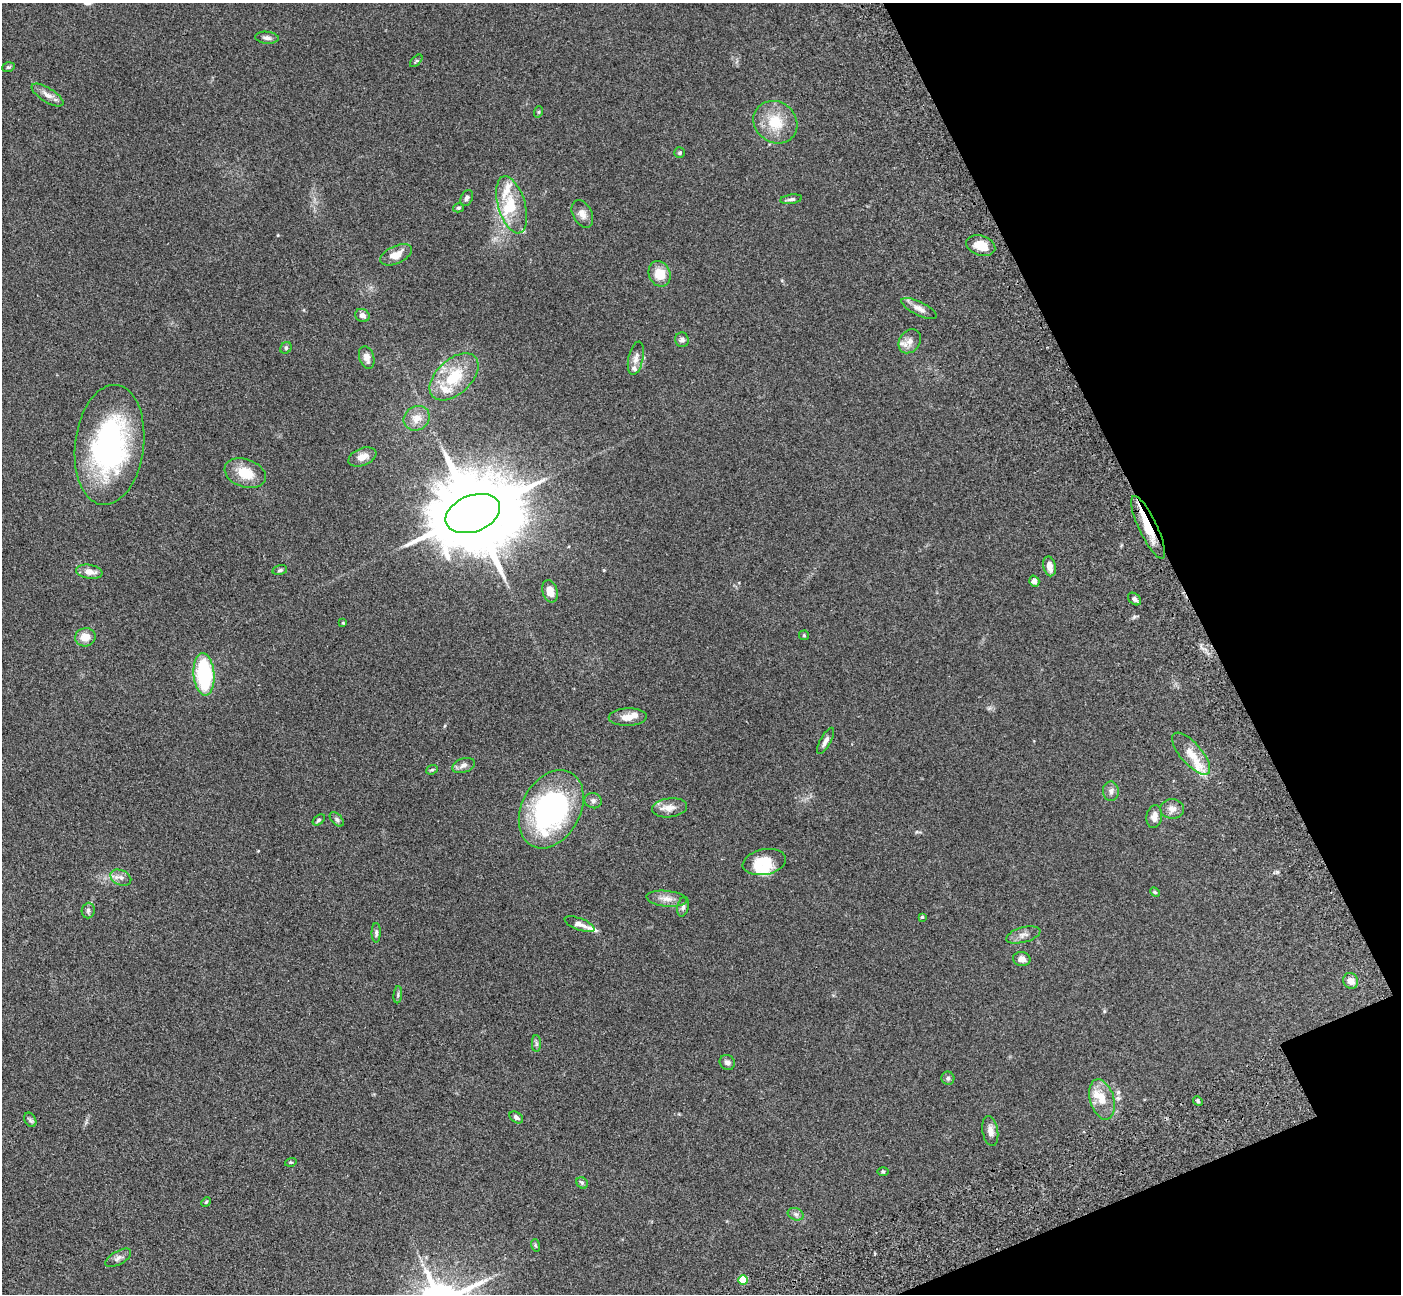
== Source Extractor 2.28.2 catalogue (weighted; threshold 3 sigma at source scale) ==
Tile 12 of 4 x 4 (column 4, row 3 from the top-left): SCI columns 4353-5751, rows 1764-3055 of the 5911 x 5897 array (HDU 1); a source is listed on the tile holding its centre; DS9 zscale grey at full resolution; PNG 1403 x 1296 px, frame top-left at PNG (2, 3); each listed source drawn as its Kron ellipse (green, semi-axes under 4 px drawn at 4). Shown black and unused: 18% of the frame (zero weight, under 3 of 5 exposures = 10% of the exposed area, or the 3 px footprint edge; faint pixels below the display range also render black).
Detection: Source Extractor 2.28.2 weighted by HDU 2 'WHT'; one run over the whole footprint, this tile lists its part. Background 0.245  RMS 0.0081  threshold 0.0366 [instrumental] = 3 sigma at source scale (4.5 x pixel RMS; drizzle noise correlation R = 1.50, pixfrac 1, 0.05/0.05 arcsec/px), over >= 5 px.
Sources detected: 91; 10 inside a brighter listed object's ellipse — not listed separately; the other 81 listed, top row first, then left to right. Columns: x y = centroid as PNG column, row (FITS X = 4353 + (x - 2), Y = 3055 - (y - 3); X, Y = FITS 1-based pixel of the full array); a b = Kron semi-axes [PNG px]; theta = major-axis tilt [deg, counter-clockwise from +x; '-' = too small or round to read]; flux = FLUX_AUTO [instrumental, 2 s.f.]
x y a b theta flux
267 38 12 6 -6 2.7
416 61 7 4 44 1.1
8 67 6 4 18 1.1
47 95 18 7 -32 5.3
538 112 6 3 70 0.81
775 122 23 20 -38 22
680 153 5 5 - 1.3
467 198 8 5 64 2.1
791 199 11 4 8 2.2
512 205 29 13 -74 22
458 208 5 4 - 1.2
582 214 14 9 -62 5.1
981 245 15 10 -19 12
396 255 17 8 25 9.1
659 274 13 10 -66 14
919 308 19 6 -27 5.1
362 315 7 6 - 3.1
682 340 7 6 - 2.5
910 341 13 10 53 5.8
286 348 6 5 - 1.3
367 357 11 7 -73 5.1
636 358 17 7 78 5
454 377 29 17 43 29
417 418 13 11 31 7.6
109 445 60 34 83 160
362 457 14 8 22 7
245 473 21 14 -19 17
473 514 28 18 20 13000
1148 527 34 9 -65 19
1049 566 10 6 -76 6.5
280 570 7 5 11 1.4
89 572 13 7 -9 6.4
1034 581 5 5 - 3.6
550 591 11 7 -72 7.3
1134 599 7 5 -40 2.6
343 623 3 3 - 0.73
804 635 5 5 - 0.95
85 637 10 9 - 8.9
204 674 21 10 -86 69
628 717 19 9 3 7.5
825 741 14 5 61 3.7
1191 754 26 10 -49 14
463 766 12 7 20 3.4
432 770 6 4 19 1
1111 791 10 8 -88 3
593 801 9 7 -22 2.2
670 808 18 9 7 7
551 809 41 29 62 160
1172 809 12 10 1 5.3
1154 817 11 7 80 5.1
337 819 8 5 -46 1.7
319 820 7 4 37 1.3
764 862 22 12 11 19
121 878 11 7 -24 3.7
1155 892 5 4 - 0.82
667 899 20 7 -6 6.7
683 907 10 5 77 2.2
88 911 8 6 86 2.1
922 917 4 4 - 0.96
580 924 16 6 -20 4.3
376 933 10 4 90 1.9
1023 935 18 7 15 4.4
1022 959 9 7 -10 4.3
1351 981 8 7 - 5.8
398 995 8 3 85 1.3
536 1044 8 4 -90 1.5
727 1062 8 7 - 2.8
948 1078 6 6 - 1.7
1102 1099 21 12 -74 13
1198 1101 5 4 - 1.2
516 1117 7 5 -34 2.1
30 1120 8 5 -61 1.8
990 1131 15 8 -80 4.8
291 1162 6 3 17 0.84
883 1172 6 4 -1 0.91
582 1183 6 5 - 1.3
206 1202 5 4 - 0.85
796 1214 8 6 -20 2.2
535 1245 6 4 -71 1
118 1258 14 6 30 3.2
743 1280 5 5 - 21
Overlapping masked pixels (flux is a lower limit): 1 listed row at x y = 1148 527